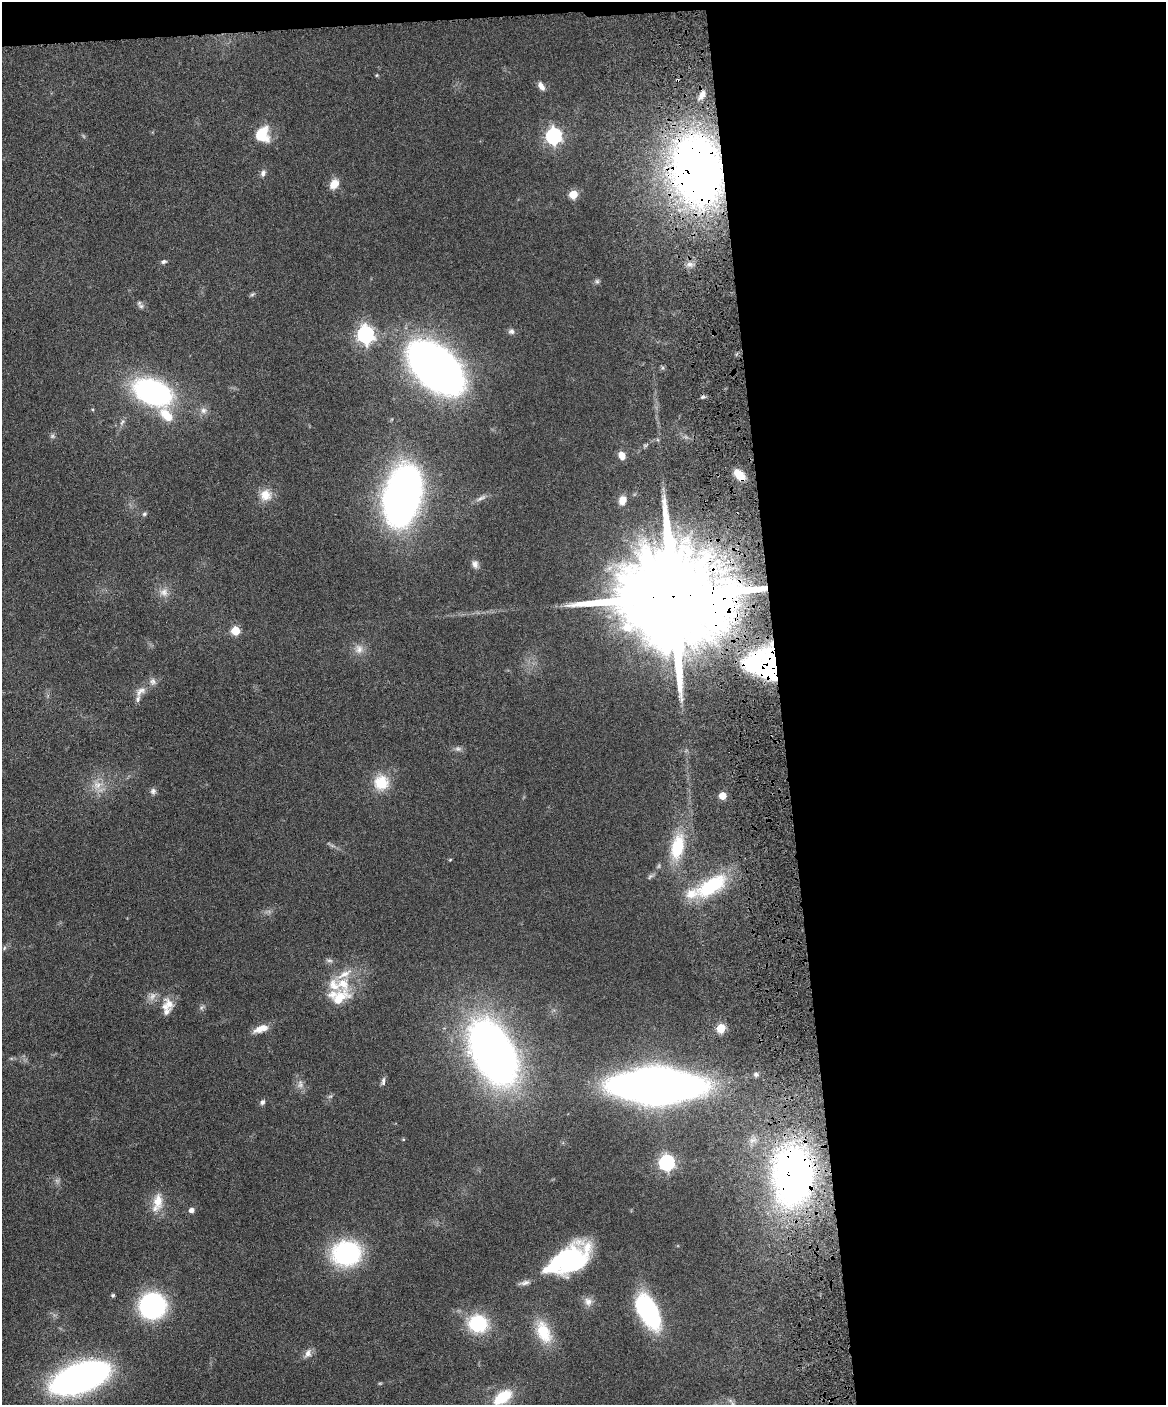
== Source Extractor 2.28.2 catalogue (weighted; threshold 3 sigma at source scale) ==
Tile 4 of 4 x 3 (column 4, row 1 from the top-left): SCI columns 3551-4714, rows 3051-4453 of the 4773 x 4593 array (HDU 1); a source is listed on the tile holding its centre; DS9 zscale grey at full resolution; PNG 1168 x 1407 px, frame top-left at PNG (2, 2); no overlay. Shown black and unused: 34% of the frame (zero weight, under 4 of 8 exposures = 3% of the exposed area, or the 3 px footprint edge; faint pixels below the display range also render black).
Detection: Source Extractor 2.28.2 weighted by HDU 2 'WHT'; one run over the whole footprint, this tile lists its part. Background 0.0802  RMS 0.0046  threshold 0.0187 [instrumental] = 3 sigma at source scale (4.09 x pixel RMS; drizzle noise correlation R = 1.36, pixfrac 0.8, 0.05/0.05 arcsec/px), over >= 5 px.
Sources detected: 86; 3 too faint to see at this stretch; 3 inside a brighter object's white glare — not listed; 8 inside a brighter listed object's ellipse — not listed separately; the other 72 listed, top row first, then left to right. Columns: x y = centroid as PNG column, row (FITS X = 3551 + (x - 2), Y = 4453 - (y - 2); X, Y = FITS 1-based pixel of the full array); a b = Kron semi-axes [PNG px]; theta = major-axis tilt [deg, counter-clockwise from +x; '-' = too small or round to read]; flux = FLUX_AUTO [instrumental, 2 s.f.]
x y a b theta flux
377 75 5 3 - 0.4
677 80 3 2 - 0.62
541 86 11 6 -53 2.6
702 95 10 7 65 2.6
261 135 14 13 - 14
554 136 7 6 - 130
697 170 39 27 -81 410
263 173 9 6 71 1.6
334 184 10 8 49 5.9
573 194 5 5 - 14
164 262 7 5 18 0.99
597 281 6 6 - 0.87
252 294 7 4 3 0.66
141 306 12 6 -39 1.3
511 331 8 8 - 1.4
365 334 7 7 - 160
436 368 36 20 -42 560
153 392 34 21 -21 94
703 397 6 4 -17 0.8
203 410 9 8 - 2.1
166 415 19 11 -48 8.7
122 422 10 4 54 1.2
622 455 9 7 -63 3.2
739 474 13 8 -47 6.6
266 495 15 14 - 5.9
402 495 34 18 77 420
481 498 16 5 25 1.9
622 500 10 8 73 4.7
144 514 5 5 - 0.74
475 564 10 8 -87 2
164 592 10 10 - 3.1
672 596 35 21 2 19000
235 631 5 5 - 16
359 649 14 11 -85 3.6
754 662 28 15 38 22
140 691 18 9 49 3.8
458 749 9 6 -8 1.4
381 782 20 20 - 11
97 785 12 11 - 4.7
153 791 8 7 - 1.4
722 796 5 5 - 9.7
677 847 28 14 76 20
450 860 5 3 - 0.37
650 876 9 5 41 0.98
711 886 40 17 32 32
4 948 6 4 50 0.69
343 984 22 17 -51 11
169 1004 18 10 -55 4.5
721 1028 5 5 - 18
261 1029 20 8 21 4.5
493 1052 36 21 -63 470
756 1074 6 6 - 1.1
383 1081 12 5 84 1.3
300 1084 13 7 90 2.3
657 1086 50 20 0 680
262 1102 7 6 - 1.1
667 1163 7 7 - 100
793 1176 43 29 89 230
158 1201 23 13 90 7.5
191 1210 5 5 - 2.1
346 1253 27 23 7 54
571 1261 35 22 52 49
525 1283 14 6 15 1.8
113 1295 5 4 - 0.69
588 1302 11 9 -66 2.7
152 1306 14 13 - 140
648 1311 28 13 -60 77
478 1323 20 18 -9 25
544 1332 31 17 -67 14
308 1353 13 8 63 2.5
80 1378 38 16 20 300
503 1397 16 9 35 19
Overlapping masked pixels (flux is a lower limit): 6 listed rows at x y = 677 80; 697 170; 739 474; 672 596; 754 662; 793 1176
Isophote crosses this tile's border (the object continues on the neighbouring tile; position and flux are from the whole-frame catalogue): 1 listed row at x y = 503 1397